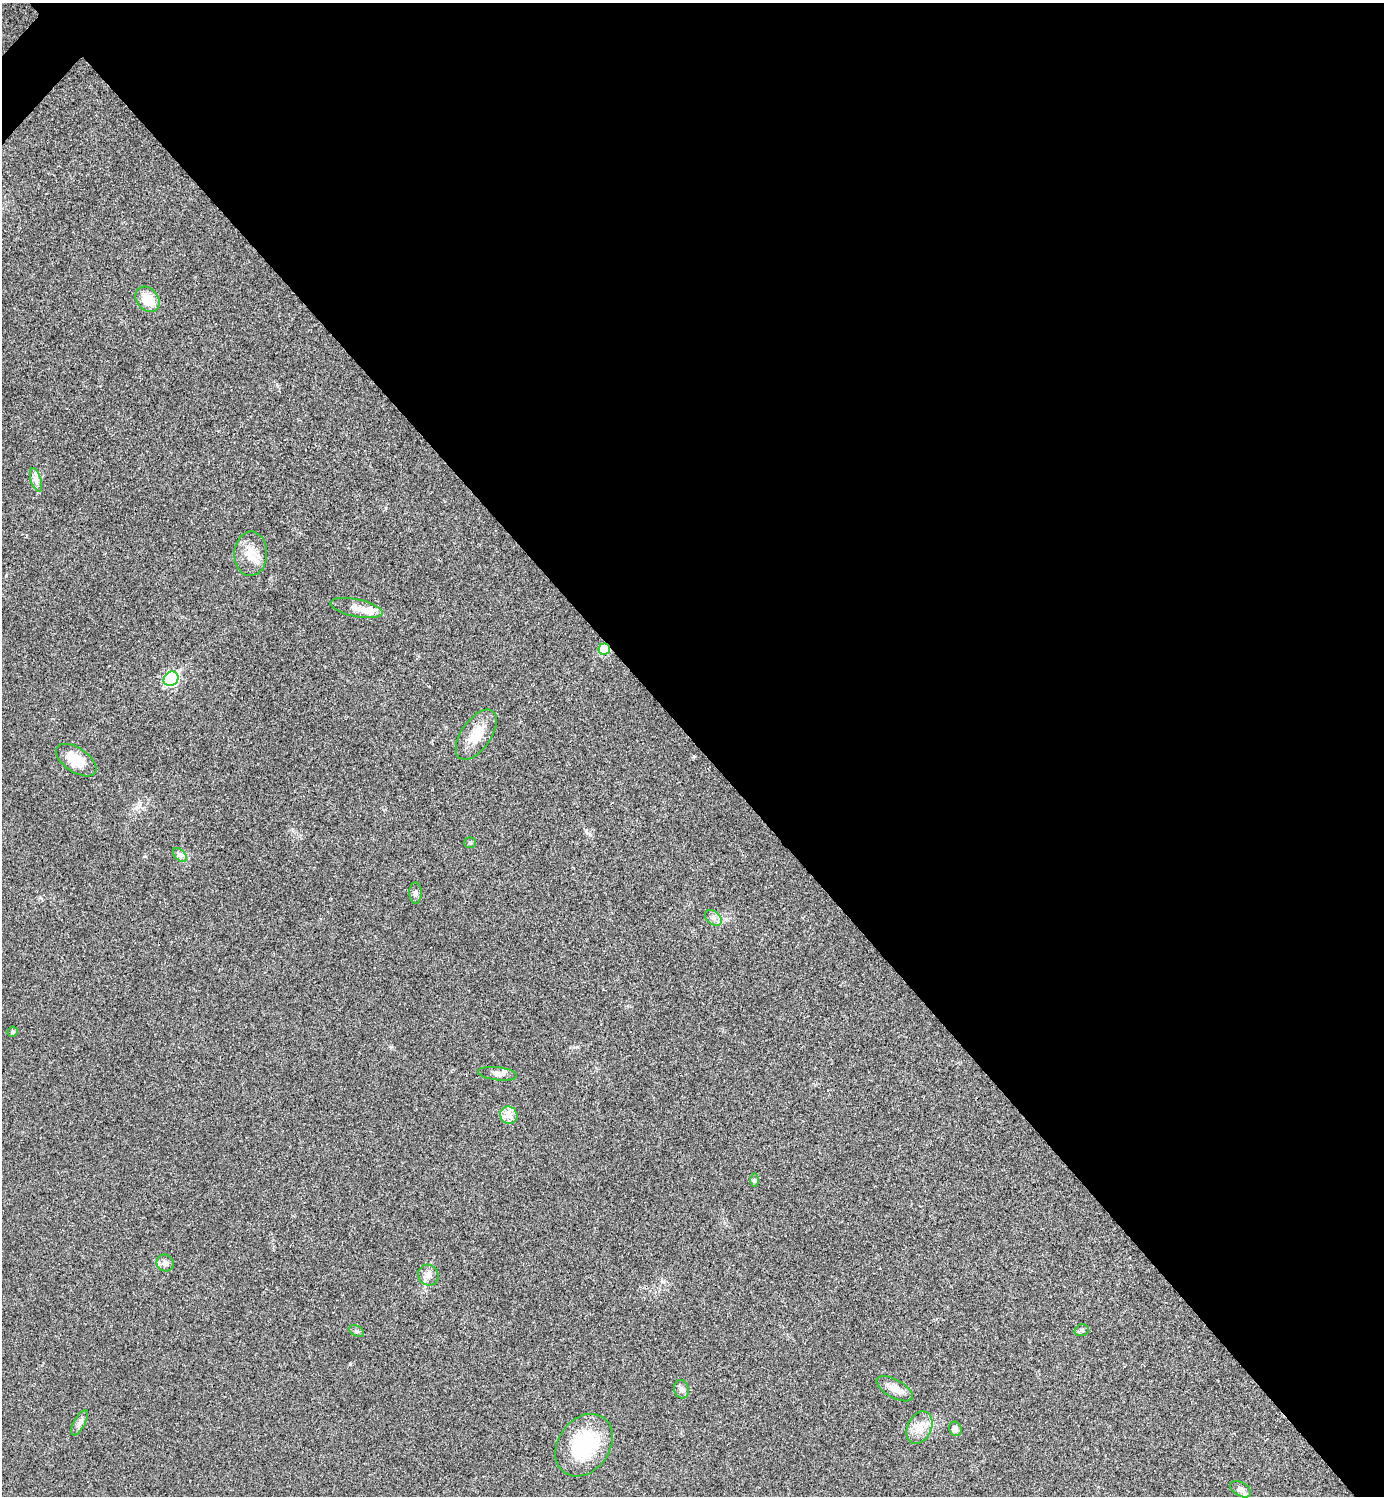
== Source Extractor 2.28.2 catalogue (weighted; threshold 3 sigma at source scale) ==
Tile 8 of 4 x 4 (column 4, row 2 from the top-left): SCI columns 4303-5684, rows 2995-4488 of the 5985 x 5985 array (HDU 1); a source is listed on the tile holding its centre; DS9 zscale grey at full resolution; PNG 1386 x 1498 px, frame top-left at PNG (2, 3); each listed source drawn as its Kron ellipse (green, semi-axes under 4 px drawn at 4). Shown black and unused: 50% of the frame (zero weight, under 3 of 4 exposures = <1% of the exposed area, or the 3 px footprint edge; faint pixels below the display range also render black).
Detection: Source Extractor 2.28.2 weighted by HDU 2 'WHT'; one run over the whole footprint, this tile lists its part. Background 0.0204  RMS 0.004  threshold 0.0181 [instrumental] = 3 sigma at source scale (4.5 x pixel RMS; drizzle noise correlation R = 1.50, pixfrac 1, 0.05/0.05 arcsec/px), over >= 5 px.
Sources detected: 30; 3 inside a brighter listed object's ellipse — not listed separately; the other 27 listed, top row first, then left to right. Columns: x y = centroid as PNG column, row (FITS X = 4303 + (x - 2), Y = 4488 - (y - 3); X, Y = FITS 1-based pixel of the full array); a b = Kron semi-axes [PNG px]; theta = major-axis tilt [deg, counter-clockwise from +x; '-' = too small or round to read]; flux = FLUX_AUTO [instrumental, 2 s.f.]
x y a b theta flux
147 299 14 10 -52 7.9
36 480 12 5 -73 1.9
251 554 22 16 88 6.6
357 608 26 9 -11 3.9
604 649 5 5 - 14
171 679 8 7 - 53
476 735 29 15 55 8.9
76 760 23 12 -33 8.6
470 843 6 5 - 0.57
180 855 8 5 -45 1.2
416 893 11 6 -89 1.3
713 918 9 6 -41 1.6
13 1032 5 5 - 0.85
497 1074 19 6 -7 2.3
509 1115 9 8 - 2.5
754 1180 6 4 90 0.62
165 1263 9 8 - 1.7
428 1275 11 10 - 2.3
1082 1330 7 5 14 0.89
356 1331 8 5 -27 0.81
682 1389 9 7 -73 1.5
895 1389 20 9 -29 3.9
79 1423 14 5 61 1.5
919 1428 17 12 65 5.1
955 1429 7 6 - 1.9
584 1445 34 26 54 28
1241 1489 11 6 -30 2
Overlapping masked pixels (flux is a lower limit): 1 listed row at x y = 604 649
Unlisted compact peaks at least as high as the median listed source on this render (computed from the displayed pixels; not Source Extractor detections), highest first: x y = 350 1364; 577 1047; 694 756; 391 1047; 590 835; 386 508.